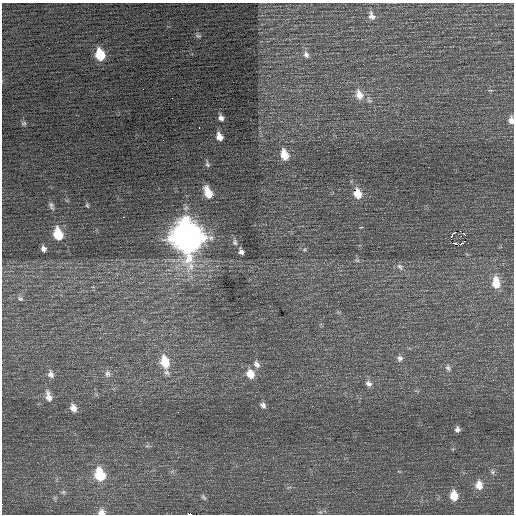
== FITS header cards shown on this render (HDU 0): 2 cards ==
NAXIS1  =                  512 / Axis length
NAXIS2  =                  512 / Axis length

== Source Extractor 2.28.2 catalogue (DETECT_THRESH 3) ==
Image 512 x 512 px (HDU 0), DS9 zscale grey, 1 PNG px = 1 image px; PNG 516 x 516 px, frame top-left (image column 1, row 512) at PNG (2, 3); no overlay
Background 0.422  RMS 0.8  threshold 2.39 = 3 sigma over >= 5 px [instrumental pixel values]
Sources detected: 54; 2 with non-positive FLUX_AUTO (blend fragments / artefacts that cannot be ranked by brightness) are not listed; the other 52 listed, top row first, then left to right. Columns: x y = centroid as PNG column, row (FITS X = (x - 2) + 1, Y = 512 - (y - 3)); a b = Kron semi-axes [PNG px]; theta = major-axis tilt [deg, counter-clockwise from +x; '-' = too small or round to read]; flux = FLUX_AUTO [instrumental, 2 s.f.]
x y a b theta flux
371 16 12 8 -69 310
198 36 9 5 -10 100
100 55 9 7 -73 1600
306 55 9 7 -61 200
359 95 14 9 -68 570
221 118 5 5 - 190
511 120 8 6 -85 260
24 123 6 5 - 88
199 128 2 2 - 36
219 137 7 5 -65 390
284 155 12 8 -73 860
207 164 8 5 -76 110
208 192 11 7 -68 900
358 194 11 9 -75 800
87 205 7 4 -80 83
51 206 12 6 -67 180
123 217 2 2 - 160
460 231 2 2 - 74
58 234 11 7 -75 1500
465 235 3 2 - 530
461 236 3 2 - 53
187 237 16 13 -75 73000
235 242 8 6 -85 140
461 244 5 3 - 190
458 245 5 3 - 900
43 249 6 4 -79 180
304 249 6 4 45 73
241 251 6 4 -67 190
357 260 8 5 -19 97
400 267 10 7 -41 200
496 283 15 9 -85 820
20 299 8 7 - 140
400 358 8 7 - 180
165 362 15 10 -76 1300
256 364 11 8 -56 260
448 368 8 6 -45 140
51 374 10 7 -66 240
107 374 10 7 -90 190
250 374 11 9 -65 700
368 383 10 8 -49 240
48 396 13 7 -74 380
263 405 8 6 -43 180
73 408 9 6 -65 340
457 429 5 5 - 170
492 472 7 6 - 110
100 475 12 9 -73 1900
479 485 10 8 -82 550
63 492 6 5 - 91
454 496 9 7 -83 880
204 497 8 5 -53 99
101 512 9 7 7 280
190 514 4 2 - 4500
At the frame edge (FLAGS 8, measured only in part): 3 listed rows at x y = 511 120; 101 512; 190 514
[2 non-positive-flux detections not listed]